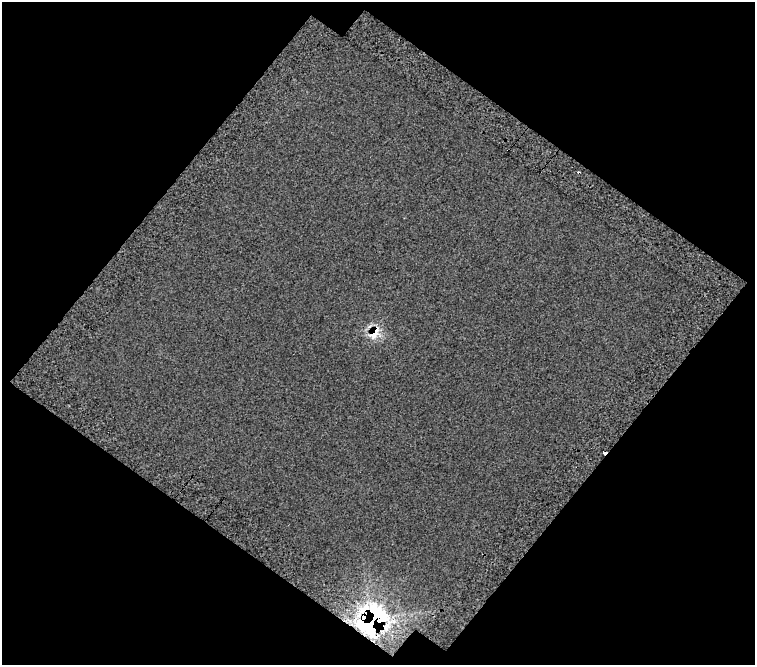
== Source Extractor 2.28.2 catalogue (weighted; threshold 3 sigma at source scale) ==
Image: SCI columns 55-807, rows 97-759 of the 855 x 859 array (HDU 1 of 3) = the unmasked area's bounding box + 8 px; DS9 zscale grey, full resolution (1 PNG px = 1 image px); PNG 757 x 667 px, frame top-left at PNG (2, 2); no overlay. Shown black and unused: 49% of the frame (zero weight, under 3 of 5 exposures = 22% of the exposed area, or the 3 px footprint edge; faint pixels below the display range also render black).
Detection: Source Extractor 2.28.2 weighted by HDU 2 'WHT'. Background 0.00584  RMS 0.018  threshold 0.083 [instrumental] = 3 sigma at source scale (4.5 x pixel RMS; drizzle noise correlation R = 1.50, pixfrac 1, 0.0396/0.0396 arcsec/px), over >= 5 px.
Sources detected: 5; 2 cosmic-ray / hot-pixel residue — not listed; the other 3 listed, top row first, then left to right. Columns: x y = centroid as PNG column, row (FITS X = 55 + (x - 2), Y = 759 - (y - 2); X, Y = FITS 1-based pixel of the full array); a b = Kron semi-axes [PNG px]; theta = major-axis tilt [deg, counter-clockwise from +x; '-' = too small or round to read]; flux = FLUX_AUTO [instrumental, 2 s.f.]
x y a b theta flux
579 173 3 3 - 5
374 332 21 11 60 28
373 620 23 21 50 400
Overlapping masked pixels (flux is a lower limit): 3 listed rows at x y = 579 173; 374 332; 373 620